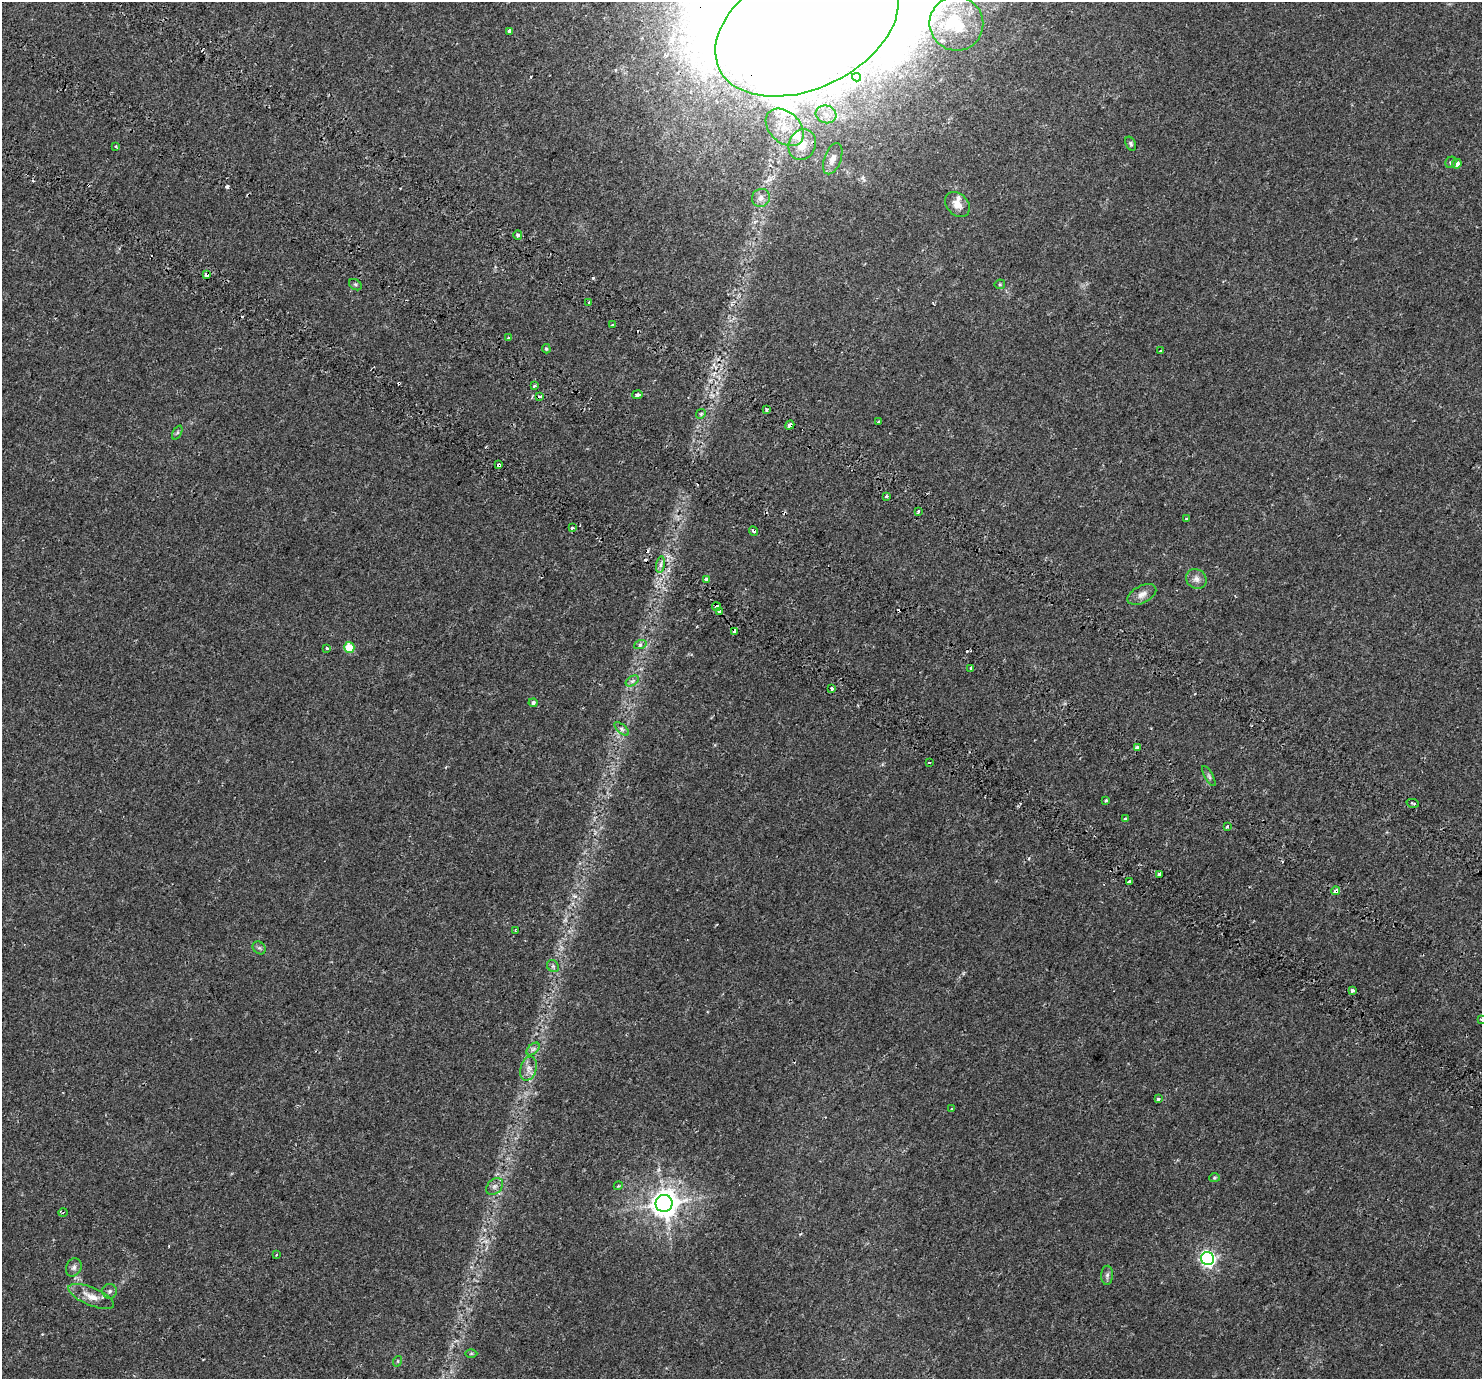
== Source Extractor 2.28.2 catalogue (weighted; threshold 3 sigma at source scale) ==
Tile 11 of 4 x 4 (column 3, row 3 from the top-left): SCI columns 3096-4575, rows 1746-3122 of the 6140 x 6214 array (HDU 1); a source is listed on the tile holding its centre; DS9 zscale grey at full resolution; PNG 1484 x 1381 px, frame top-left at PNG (2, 2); each listed source drawn as its Kron ellipse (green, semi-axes under 4 px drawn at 4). Shown black and unused: <1% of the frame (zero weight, under 2 of 3 exposures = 6% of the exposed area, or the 3 px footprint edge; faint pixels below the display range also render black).
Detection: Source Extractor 2.28.2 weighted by HDU 2 'WHT'; one run over the whole footprint, this tile lists its part. Background 0.00744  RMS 0.003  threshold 0.0133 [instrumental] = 3 sigma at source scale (4.5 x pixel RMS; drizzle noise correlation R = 1.50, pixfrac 1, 0.0396/0.0396 arcsec/px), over >= 5 px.
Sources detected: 110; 6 inside a brighter object's white glare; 16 cosmic-ray / hot-pixel residue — neither listed nor drawn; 4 inside a brighter listed object's ellipse — not listed separately; the other 84 listed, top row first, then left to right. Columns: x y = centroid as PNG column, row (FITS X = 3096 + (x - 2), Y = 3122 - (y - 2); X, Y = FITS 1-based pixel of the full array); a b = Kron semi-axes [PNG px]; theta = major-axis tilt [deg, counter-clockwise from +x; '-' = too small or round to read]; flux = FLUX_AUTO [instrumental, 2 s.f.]
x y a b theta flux
956 24 27 27 - 14
807 27 97 61 26 1600
509 31 4 3 - 3.1
856 77 4 4 - 1.3
826 114 10 8 -17 2.4
785 127 22 15 -44 7
1131 144 7 5 -63 0.51
802 145 15 13 64 5.3
115 147 3 3 - 0.46
833 159 16 8 70 2
1451 162 6 5 - 0.54
1457 164 5 4 - 1.7
761 198 9 8 - 1.5
957 205 14 10 -46 2.4
518 235 5 4 - 0.67
206 275 4 3 - 2.5
1000 284 5 5 - 0.33
355 285 7 5 -34 0.45
589 303 3 3 - 1.2
612 325 3 2 - 0.6
509 338 3 3 - 5.7
546 349 5 4 - 0.37
1160 351 3 3 - 0.6
534 386 3 3 - 0.4
637 395 5 4 - 1
540 396 4 3 - 2.8
767 410 4 3 - 0.44
701 414 5 4 - 0.38
878 422 3 3 - 0.5
790 425 5 3 - 5.4
177 433 7 4 63 0.43
499 465 4 4 - 8.9
887 496 3 3 - 0.77
918 511 3 3 - 0.73
1186 519 3 3 - 0.76
572 528 3 3 - 1.1
753 531 5 3 - 0.95
661 565 8 4 81 0.89
706 579 4 3 - 2.1
1196 579 11 9 -41 1.5
1142 594 15 8 27 1.9
716 607 4 3 - 3.2
720 611 4 3 - 3
735 631 4 3 - 1.1
640 645 6 4 20 0.51
349 647 5 5 - 8.2
327 648 4 3 - 0.36
971 668 3 3 - 7.8
632 681 7 4 33 0.65
832 689 3 3 - 1.3
533 703 4 4 - 0.63
622 729 9 4 -42 0.65
1137 748 3 3 - 3.2
929 763 3 2 - 0.18
1209 776 11 3 -60 0.54
1106 800 3 3 - 0.67
1413 803 6 3 -14 0.44
1126 819 3 3 - 4.9
1227 827 3 3 - 0.84
1159 874 4 3 - 2.6
1129 882 4 3 - 1
1335 891 4 3 - 9.8
515 930 4 3 - 0.26
259 948 7 6 - 0.6
553 966 6 5 - 0.58
1352 990 3 3 - 1.2
1481 1019 3 3 - 0.34
533 1049 8 4 44 0.71
528 1069 12 8 73 1.9
1158 1099 4 3 - 0.64
952 1109 4 3 - 0.43
1214 1178 5 4 - 0.32
495 1186 9 7 44 0.98
618 1186 4 3 - 0.25
664 1203 9 8 - 340
63 1212 4 3 - 0.32
276 1255 3 2 - 0.26
1207 1258 7 6 - 70
74 1267 9 7 65 0.93
1107 1275 9 6 88 0.77
109 1291 7 7 - 0.79
91 1296 24 9 -23 3.4
471 1353 6 4 1 0.34
398 1361 5 3 - 0.23
Overlapping masked pixels (flux is a lower limit): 10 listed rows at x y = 807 27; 833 159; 206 275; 790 425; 499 465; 753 531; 716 607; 720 611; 735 631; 1335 891
Isophote crosses this tile's border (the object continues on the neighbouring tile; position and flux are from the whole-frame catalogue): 2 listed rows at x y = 807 27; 1481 1019